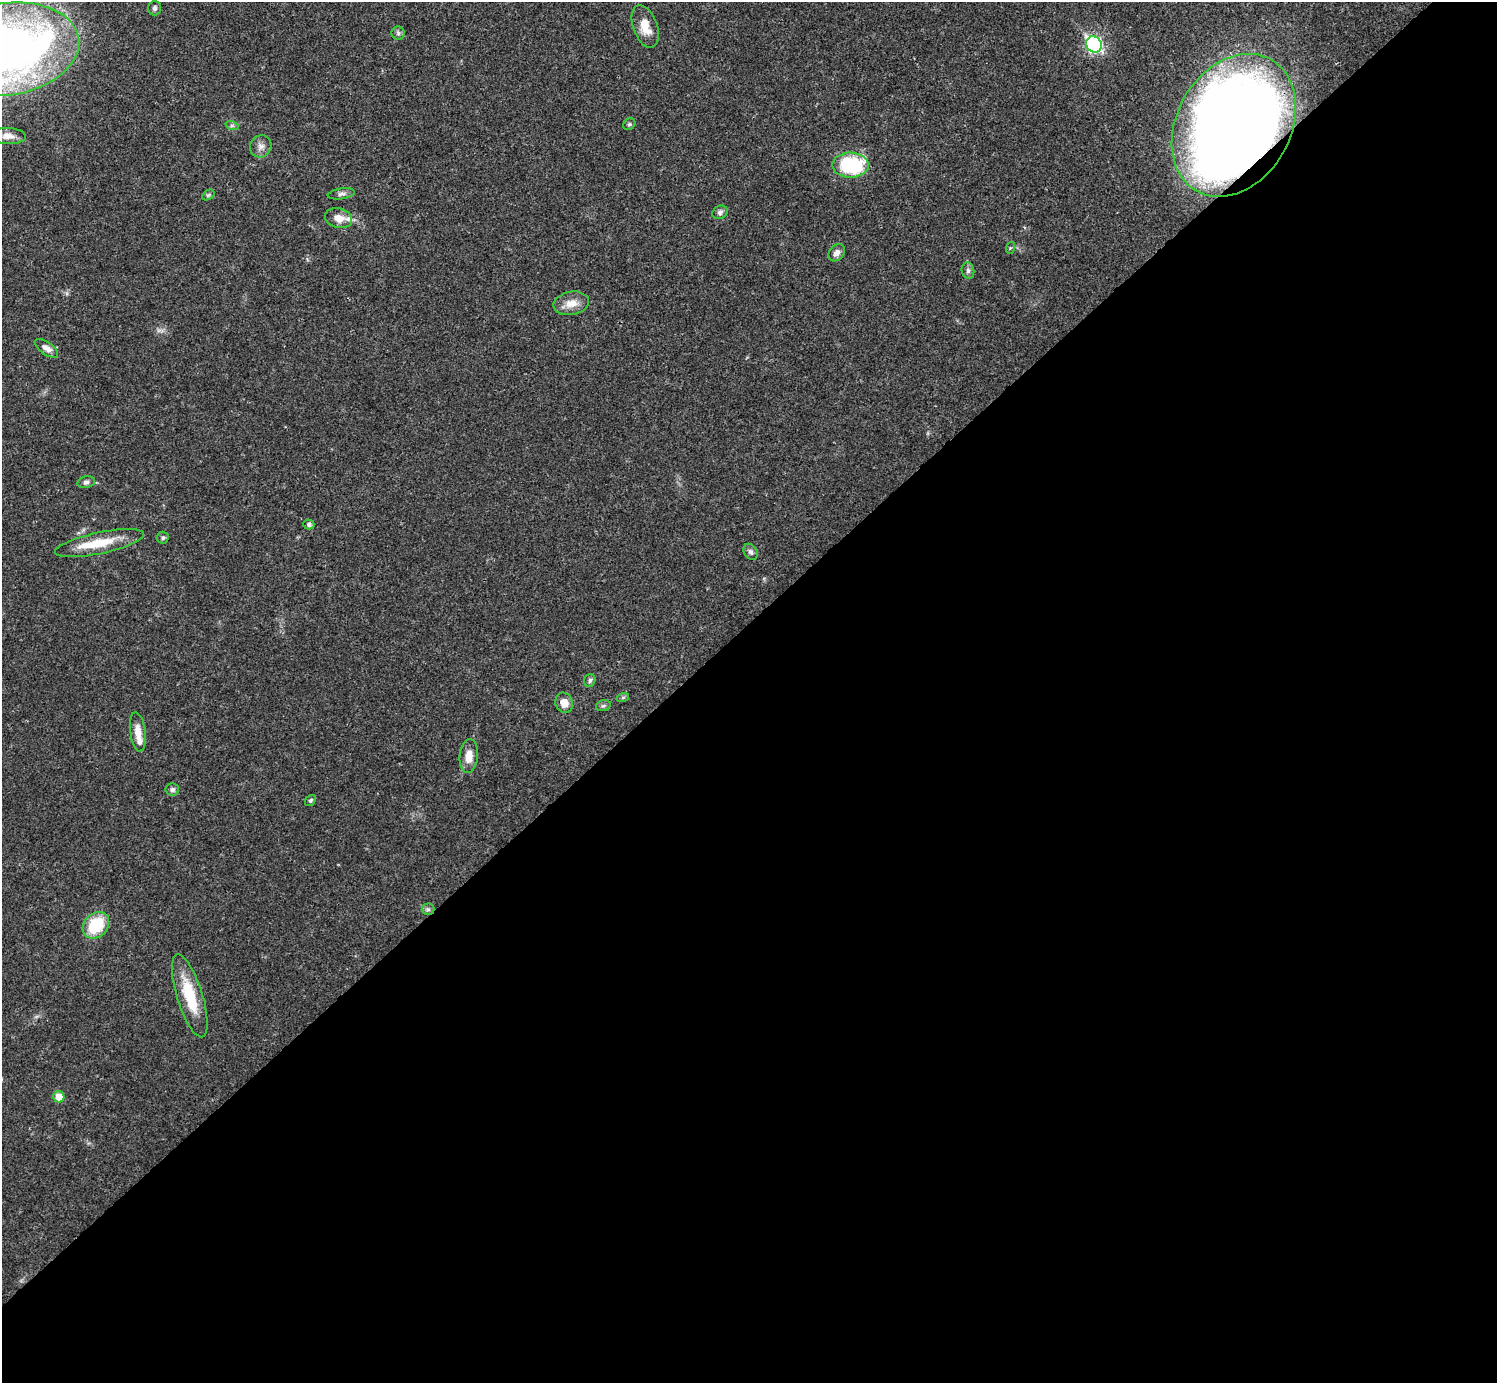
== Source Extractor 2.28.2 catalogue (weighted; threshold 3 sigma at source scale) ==
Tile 15 of 4 x 4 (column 3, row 4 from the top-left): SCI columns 2990-4484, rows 158-1538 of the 5981 x 5981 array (HDU 1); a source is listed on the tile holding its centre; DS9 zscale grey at full resolution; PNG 1499 x 1385 px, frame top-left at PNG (2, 2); each listed source drawn as its Kron ellipse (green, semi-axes under 4 px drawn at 4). Shown black and unused: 55% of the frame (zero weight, under 3 of 4 exposures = <1% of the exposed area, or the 3 px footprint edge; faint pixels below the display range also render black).
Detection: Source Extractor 2.28.2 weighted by HDU 2 'WHT'; one run over the whole footprint, this tile lists its part. Background 0.0209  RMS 0.0022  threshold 0.00989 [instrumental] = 3 sigma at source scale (4.5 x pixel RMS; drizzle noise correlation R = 1.50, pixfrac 1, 0.05/0.05 arcsec/px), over >= 5 px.
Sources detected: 40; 3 inside a brighter listed object's ellipse — not listed separately; the other 37 listed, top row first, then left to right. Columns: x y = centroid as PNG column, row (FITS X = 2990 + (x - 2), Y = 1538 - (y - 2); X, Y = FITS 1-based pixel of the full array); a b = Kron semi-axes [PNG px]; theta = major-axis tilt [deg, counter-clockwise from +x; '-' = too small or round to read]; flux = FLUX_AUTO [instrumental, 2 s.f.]
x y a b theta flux
154 8 7 6 - 0.59
645 26 22 12 -70 3.8
398 33 6 6 - 0.52
1094 44 8 7 - 45
7 49 73 46 9 180
629 124 6 5 - 0.43
1234 125 75 57 60 300
232 126 7 4 -18 0.4
8 136 17 8 -2 1.7
261 146 11 10 - 1.3
850 165 18 12 0 19
341 194 14 5 8 0.78
208 195 7 4 34 0.41
720 212 8 6 28 0.63
338 218 14 9 -14 2.3
1010 248 6 4 71 0.27
837 253 10 7 49 1.1
968 271 8 6 -75 0.66
571 303 18 11 11 2.8
46 348 13 6 -35 1.3
86 482 9 6 12 0.71
309 524 5 5 - 0.6
163 538 6 6 - 0.42
100 543 45 10 12 6.8
751 552 8 6 -57 0.68
590 680 6 5 - 0.53
623 697 6 4 19 0.32
564 703 10 8 -69 2.2
603 706 7 5 17 0.45
138 732 20 7 -82 2.3
469 756 17 9 84 2.6
172 790 7 6 - 0.61
310 800 6 4 50 0.4
428 909 6 6 - 0.53
96 925 15 12 47 9.4
190 996 43 12 -73 9.1
59 1097 5 5 - 3.7
Overlapping masked pixels (flux is a lower limit): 1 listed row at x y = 1234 125
Isophote crosses this tile's border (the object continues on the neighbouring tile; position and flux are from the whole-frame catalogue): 1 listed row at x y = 7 49